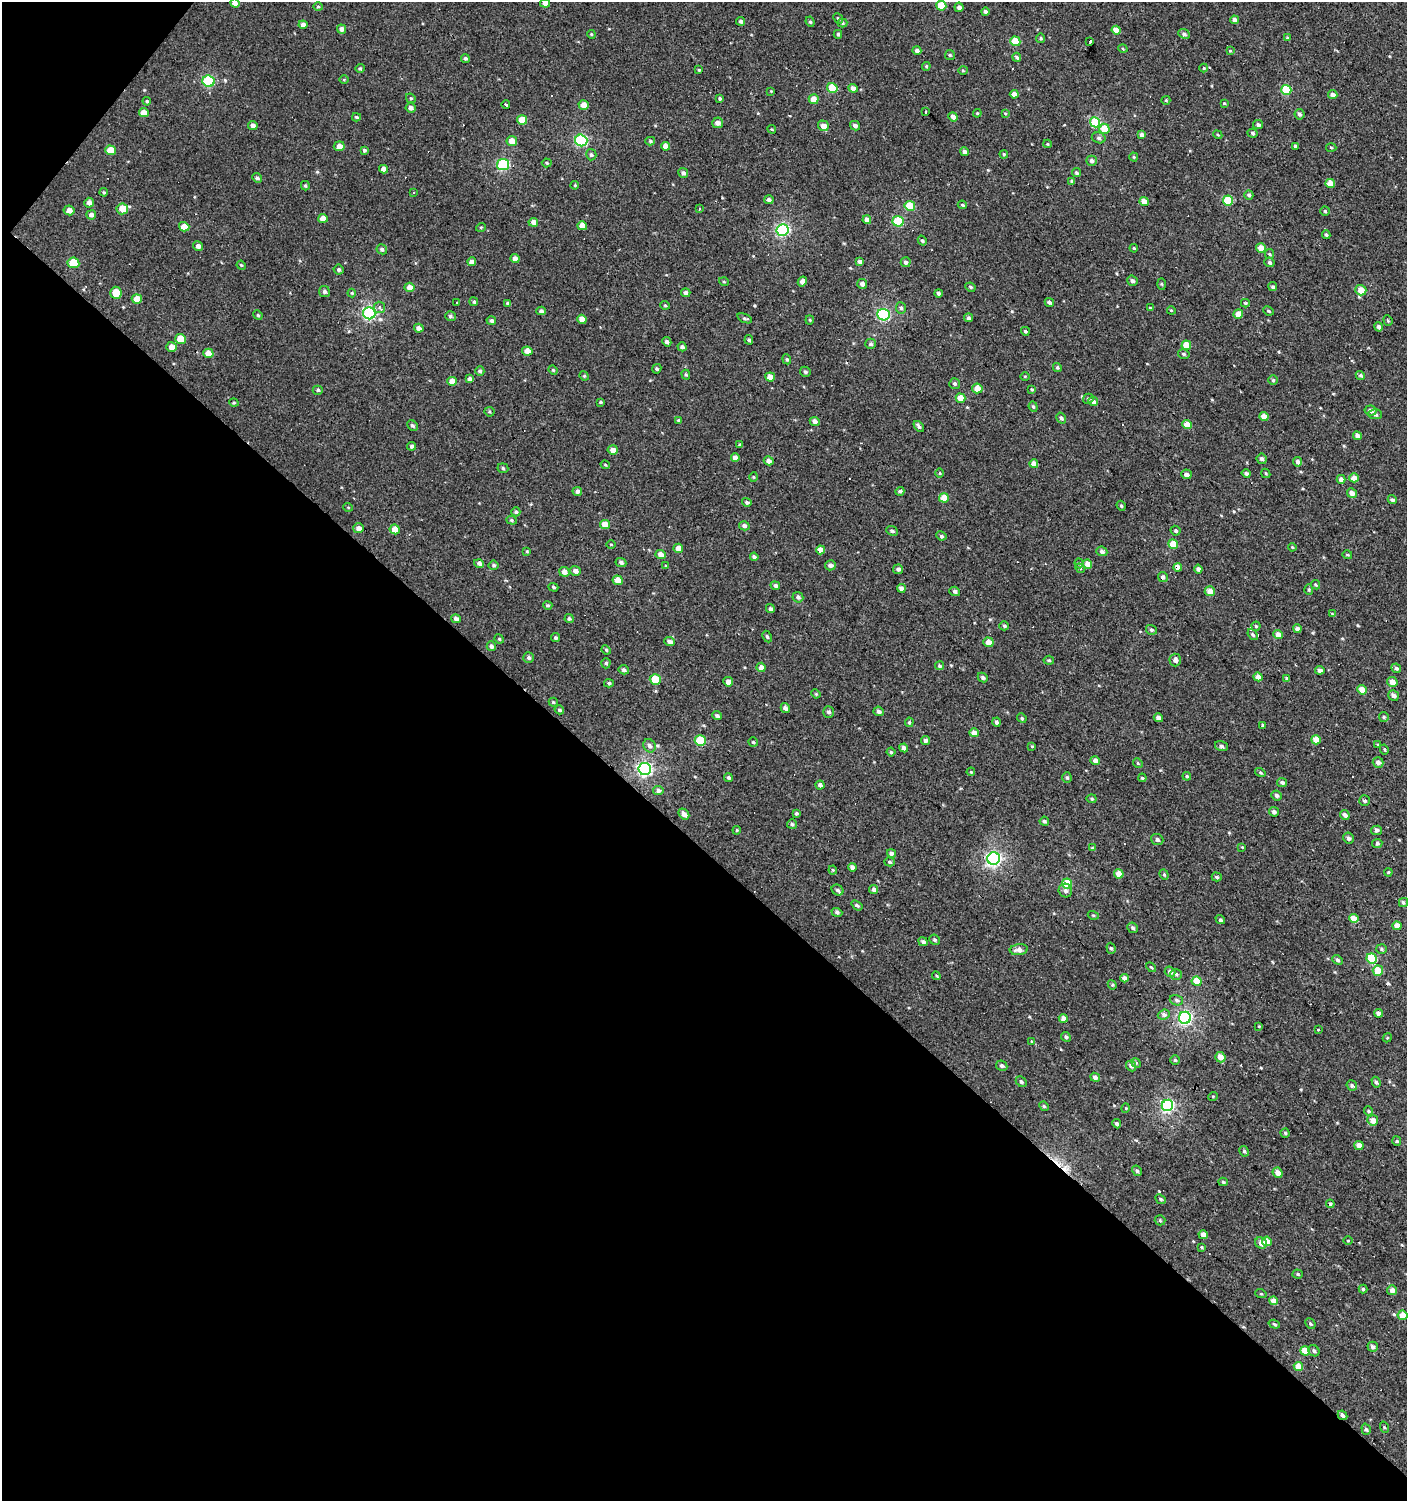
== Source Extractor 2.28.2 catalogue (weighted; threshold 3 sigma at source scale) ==
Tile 9 of 4 x 4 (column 1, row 3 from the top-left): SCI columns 168-1572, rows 1503-3001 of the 6020 x 6000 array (HDU 1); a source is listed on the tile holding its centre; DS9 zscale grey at full resolution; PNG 1409 x 1503 px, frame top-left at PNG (2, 2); each listed source drawn as its Kron ellipse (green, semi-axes under 4 px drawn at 4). Shown black and unused: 44% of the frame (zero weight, under 2 of 3 exposures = <1% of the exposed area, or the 3 px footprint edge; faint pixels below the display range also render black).
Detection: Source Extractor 2.28.2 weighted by HDU 2 'WHT'; one run over the whole footprint, this tile lists its part. Background 9.70e-04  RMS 0.0059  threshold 0.0267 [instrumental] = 3 sigma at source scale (4.5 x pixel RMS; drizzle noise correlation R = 1.50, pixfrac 1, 0.0396/0.0396 arcsec/px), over >= 5 px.
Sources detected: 475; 8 cosmic-ray / hot-pixel residue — neither listed nor drawn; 1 inside a brighter listed object's ellipse — not listed separately; the other 466 listed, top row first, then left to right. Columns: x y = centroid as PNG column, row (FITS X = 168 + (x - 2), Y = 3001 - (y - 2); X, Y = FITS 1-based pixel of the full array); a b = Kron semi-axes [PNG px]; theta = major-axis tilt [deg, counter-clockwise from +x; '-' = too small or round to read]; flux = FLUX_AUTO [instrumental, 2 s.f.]
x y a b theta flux
235 3 5 4 - 5.4
545 3 5 4 - 2.9
941 6 5 4 - 12
318 7 4 4 - 0.76
959 7 4 4 - 1.9
985 11 4 4 - 1.5
838 19 6 4 -48 0.94
1235 20 4 4 - 2.7
741 21 4 4 - 1.4
810 22 5 4 - 0.85
842 23 5 4 - 0.7
303 25 4 4 - 2.8
341 29 5 4 - 2.2
1116 30 5 4 - 5.2
591 34 4 3 - 0.53
838 34 4 3 - 0.87
1184 34 6 4 -25 1.5
1041 38 4 4 - 0.92
1287 38 4 3 - 0.68
1015 41 5 5 - 16
1090 41 3 3 - 6.5
1123 49 5 3 - 0.59
917 51 4 4 - 1.9
1230 51 4 4 - 0.52
950 55 5 5 - 0.83
1017 57 5 3 - 1.3
465 58 4 4 - 1.1
926 66 4 4 - 0.8
360 68 4 4 - 0.74
1204 68 4 4 - 0.62
699 70 4 3 - 0.52
963 70 4 4 - 0.69
344 80 5 3 - 0.57
209 81 6 5 - 44
832 88 5 5 - 18
853 88 5 4 - 3
1286 90 5 5 - 23
771 91 4 4 - 0.44
1014 94 4 4 - 4.1
1333 95 5 4 - 3.1
411 98 5 3 - 0.71
720 98 4 4 - 0.93
814 99 5 4 - 5.3
1166 100 4 4 - 0.62
147 101 4 3 - 0.71
1224 103 3 3 - 0.5
506 105 4 3 - 11
584 105 5 4 - 4.8
411 108 5 4 - 2.1
925 112 3 3 - 1.8
144 113 5 4 - 5.1
977 113 4 4 - 0.67
1005 113 4 3 - 0.59
1299 114 5 5 - 1.5
356 117 4 3 - 1.2
953 117 5 4 - 2.5
522 120 5 4 - 8.9
1095 122 5 5 - 29
718 123 5 5 - 2.7
253 125 5 4 - 2.4
1258 125 5 4 - 1.1
823 126 6 5 - 4.2
855 126 5 4 - 2
772 129 4 3 - 0.51
1104 129 5 5 - 10
1253 133 5 4 - 1.1
1142 135 4 4 - 2.6
1218 135 4 3 - 0.69
1099 138 7 5 -17 1.4
581 140 6 5 - 70
512 141 5 5 - 6
650 141 5 4 - 0.84
1047 144 4 4 - 0.55
339 146 5 4 - 3.3
666 146 4 4 - 4.3
1295 146 3 3 - 1.2
1331 148 5 3 - 0.61
110 150 5 5 - 7.9
364 150 4 4 - 1.1
964 152 4 4 - 2.4
1004 154 4 3 - 0.68
591 155 6 5 - 1.2
1134 157 4 4 - 0.69
1092 161 5 5 - 1.8
547 163 5 4 - 0.74
503 165 6 5 - 55
383 169 4 4 - 3.2
683 173 5 5 - 1.6
1076 173 5 4 - 1.1
257 178 5 4 - 1.3
1072 181 4 3 - 1.1
1330 183 5 4 - 6.6
575 185 4 3 - 0.53
305 186 5 4 - 0.82
104 192 4 3 - 0.67
413 193 3 2 - 0.79
1249 195 5 4 - 1.2
769 200 5 4 - 1.5
1228 200 5 5 - 22
1144 202 4 4 - 6.2
89 203 5 5 - 2.7
962 205 4 3 - 0.67
910 206 5 5 - 15
122 209 6 5 - 9.2
699 209 3 2 - 0.71
69 210 5 5 - 3.8
1325 211 5 4 - 0.74
91 215 5 4 - 2
323 218 5 4 - 6.1
867 220 4 4 - 3.4
898 221 5 5 - 27
533 222 5 4 - 3.9
582 226 5 4 - 5.6
184 227 5 4 - 7.5
481 227 5 3 - 0.6
782 230 6 6 - 85
1326 235 4 3 - 0.86
922 240 5 4 - 0.9
198 246 5 4 - 2.3
1134 248 4 3 - 0.6
1261 248 5 4 - 6.6
382 249 5 5 - 1.4
1269 254 5 4 - 0.85
515 258 4 4 - 2.3
472 262 4 4 - 3
860 262 4 4 - 2.6
906 262 5 5 - 1.4
1269 262 5 4 - 1.1
73 263 6 5 - 18
241 265 5 3 - 0.64
339 270 5 4 - 1.2
802 281 5 4 - 2.7
1132 281 5 5 - 1.4
724 282 5 3 - 0.55
862 284 5 5 - 1.9
1161 284 5 3 - 0.59
409 287 5 4 - 4.2
970 287 5 4 - 0.95
1273 287 4 4 - 0.93
1361 290 6 5 - 6.7
324 292 5 5 - 1.6
116 293 6 5 - 11
352 293 4 4 - 0.56
686 293 4 4 - 1.9
938 293 4 4 - 1.3
137 299 5 4 - 6.6
474 302 4 4 - 1
1049 302 5 4 - 1.3
457 303 3 2 - 0.74
508 303 4 3 - 0.97
1245 303 4 3 - 0.75
665 305 5 4 - 0.67
380 307 5 5 - 1.7
901 308 5 5 - 1.2
1150 308 4 4 - 0.51
1171 310 4 3 - 0.54
541 311 4 4 - 1.5
1268 311 5 3 - 0.76
369 313 6 6 - 89
1238 314 5 4 - 5.2
258 315 5 4 - 0.77
884 315 6 5 - 75
450 316 5 5 - 1.1
745 318 8 3 -22 0.9
968 318 4 4 - 1.3
582 319 5 4 - 5
491 320 4 4 - 1.3
810 320 4 4 - 0.6
1388 320 5 4 - 0.79
1379 327 4 4 - 2.1
419 328 5 4 - 3.2
1025 331 4 3 - 0.84
181 339 5 5 - 9.7
749 340 5 4 - 1
667 342 5 4 - 1.6
871 344 5 5 - 1.3
1186 345 5 4 - 9.7
171 347 5 5 - 4.5
682 347 4 4 - 1.5
527 351 5 4 - 4.3
208 353 5 4 - 6.2
1184 354 6 4 -16 1.1
787 359 5 4 - 0.83
1057 367 4 4 - 0.98
657 369 5 4 - 0.81
553 370 5 4 - 0.62
480 371 4 4 - 1.3
805 372 5 5 - 0.98
686 375 5 4 - 0.91
1360 375 5 4 - 1.3
584 376 5 4 - 0.68
1025 376 5 3 - 0.53
770 377 5 4 - 4
470 379 4 3 - 1.7
1273 380 5 5 - 0.97
452 381 5 4 - 4.9
955 384 5 5 - 1.1
977 388 5 5 - 5.9
1032 389 4 3 - 0.65
318 390 5 4 - 0.99
960 398 5 4 - 7.9
1088 399 5 5 - 1.1
1093 401 5 4 - 2.3
601 402 4 3 - 0.72
234 403 5 3 - 0.54
1033 407 5 4 - 0.85
1371 410 6 5 - 2.2
489 412 5 4 - 0.76
1375 414 7 5 -4 1.6
1264 417 4 4 - 5.7
1061 418 6 4 -58 1.2
679 421 4 3 - 1.1
815 421 5 4 - 2.2
1187 425 5 4 - 7.5
412 426 6 5 - 1.1
919 426 6 3 -52 1.3
1357 436 4 4 - 3.2
740 445 4 3 - 0.8
412 446 4 4 - 1.2
613 450 5 4 - 4.3
735 458 4 4 - 2.8
1262 459 5 5 - 1.6
769 461 5 4 - 2.4
1298 462 5 4 - 1.9
1034 464 4 4 - 5.2
605 465 5 3 - 0.58
503 468 5 4 - 0.97
940 473 4 3 - 0.53
1246 473 4 4 - 1.4
1266 473 5 3 - 0.6
1186 474 5 5 - 2.4
753 477 5 3 - 0.51
1354 478 4 4 - 4.9
1341 479 4 4 - 2.8
577 491 5 4 - 1.7
900 491 5 4 - 1.2
1352 493 5 4 - 3.5
944 498 5 4 - 8.6
1392 500 5 4 - 1.2
747 502 5 4 - 1.2
1121 506 5 4 - 0.76
348 507 5 3 - 0.47
516 512 4 4 - 0.99
512 520 5 4 - 0.8
605 525 5 4 - 6.2
744 526 5 4 - 1.8
358 528 5 5 - 2.7
395 529 5 5 - 5.7
892 531 6 4 -25 1.3
1176 531 5 4 - 1.1
941 536 5 4 - 1
611 544 4 3 - 0.53
1173 544 5 4 - 8.4
1292 547 4 4 - 0.67
678 548 5 4 - 4.7
821 550 4 4 - 5.7
527 551 4 3 - 0.62
1102 551 5 4 - 2
661 555 5 4 - 4.2
1347 555 5 4 - 0.76
754 557 4 4 - 1.4
621 562 5 4 - 1.5
479 563 5 4 - 1.9
1079 563 5 4 - 0.94
1087 564 4 4 - 4.8
494 565 5 5 - 1
830 565 5 5 - 2.1
666 566 4 3 - 0.64
1178 567 4 4 - 3.6
1080 568 5 4 - 0.76
898 569 5 4 - 2.1
1198 569 4 4 - 1.9
575 571 5 5 - 2.5
564 572 5 4 - 3.7
1163 577 5 5 - 1.8
618 580 5 4 - 7.2
1316 585 5 4 - 0.87
775 586 5 4 - 1.5
553 587 5 4 - 0.95
901 588 4 3 - 2.4
1309 590 5 4 - 0.76
955 591 5 4 - 1.3
1210 591 5 5 - 4.9
798 597 5 5 - 1.6
548 605 5 4 - 0.8
770 609 5 4 - 1.4
1332 614 4 4 - 0.55
456 619 5 4 - 2.2
569 619 4 4 - 1.1
1004 626 5 4 - 0.99
1256 626 4 4 - 0.79
1297 629 4 4 - 2.1
1151 630 5 5 - 1.1
1253 634 6 4 -51 0.82
1278 635 5 4 - 4.1
767 637 6 4 -63 0.9
556 638 5 4 - 1
499 639 5 4 - 0.69
670 642 5 4 - 2.3
988 642 5 4 - 5
491 646 5 4 - 1.6
606 650 5 4 - 0.77
528 658 5 5 - 1.4
1049 660 5 4 - 0.9
1175 660 6 5 - 2.4
606 663 5 4 - 1
939 666 4 4 - 1.2
761 667 4 4 - 3.1
1396 668 5 4 - 1.1
624 670 5 4 - 1.4
1320 670 4 4 - 2
1258 677 4 4 - 4.5
983 678 5 4 - 1.2
655 679 5 5 - 20
1287 679 4 4 - 1.1
728 682 5 4 - 3
1392 682 5 5 - 4.5
609 683 5 4 - 0.93
1362 690 5 4 - 5.9
816 694 4 3 - 0.59
1394 695 6 5 - 2
553 702 4 4 - 0.72
785 708 5 4 - 2.2
559 710 5 4 - 1.1
879 711 5 4 - 1.7
828 712 5 5 - 1.5
717 716 5 4 - 1.5
1384 717 5 4 - 0.77
1022 718 5 4 - 0.74
1158 718 5 4 - 2.9
909 722 5 4 - 0.84
997 722 4 4 - 1.6
1263 725 3 3 - 0.92
974 733 4 4 - 3.4
1316 740 5 4 - 9.1
700 741 5 5 - 24
926 741 4 4 - 1.9
753 742 5 4 - 0.77
1378 745 4 4 - 0.74
649 746 7 6 - 1.9
1032 746 4 3 - 0.48
1221 746 7 5 -17 1.3
904 748 4 4 - 1.7
1384 749 5 3 - 0.72
891 752 4 4 - 0.79
1095 761 4 4 - 3.5
1378 762 5 5 - 2.8
1138 763 5 4 - 0.77
645 769 6 6 - 120
971 772 4 3 - 0.46
1260 773 5 4 - 0.75
1187 776 4 4 - 0.72
728 777 4 4 - 1
1067 777 5 4 - 0.92
1142 778 4 3 - 0.64
1282 782 5 4 - 1.3
820 785 4 4 - 2.1
658 791 5 4 - 2
1277 796 5 5 - 1.7
1092 799 5 4 - 0.79
1365 801 5 5 - 1.1
1274 812 5 4 - 1.7
796 813 4 3 - 0.92
684 814 6 4 -48 2.9
1345 815 5 4 - 2.5
1044 821 5 4 - 1.1
792 824 5 5 - 1.1
737 830 4 4 - 0.58
1376 830 5 4 - 1.8
1348 838 5 5 - 1.7
1157 840 6 5 - 1.5
1377 843 5 4 - 1.5
1242 847 4 3 - 0.43
1092 848 4 4 - 0.55
891 853 4 4 - 2
994 859 6 6 - 120
890 862 5 4 - 0.94
852 867 4 4 - 2.3
833 870 4 4 - 0.64
1388 872 4 3 - 0.57
1119 874 5 4 - 6.7
1164 875 5 4 - 0.8
1217 877 5 4 - 1
1067 884 5 5 - 18
874 889 4 4 - 2.5
837 890 6 5 - 1.2
1065 890 7 6 - 1.9
1403 902 5 4 - 1.4
857 905 6 4 -36 0.99
837 912 5 4 - 1.2
1093 915 5 3 - 0.54
1354 918 5 4 - 6.7
1220 920 5 4 - 0.94
1397 926 4 4 - 4.7
1133 928 5 5 - 1.3
935 940 5 5 - 1.1
923 942 5 4 - 1.3
1111 948 5 4 - 0.98
1381 949 5 5 - 0.89
1019 950 9 5 8 3
1372 958 5 5 - 24
1337 960 6 4 -41 1.1
1151 967 6 3 -44 0.67
1378 971 5 5 - 10
1170 972 5 5 - 2.3
1176 974 5 5 - 1
936 976 4 3 - 0.69
1124 978 4 4 - 2.7
1197 981 5 4 - 8.8
1112 985 5 4 - 0.75
1176 1000 7 5 -19 1.4
1379 1013 4 4 - 2.6
1164 1015 6 5 - 2.1
1063 1018 4 4 - 2.9
1185 1018 6 6 - 100
1259 1026 4 3 - 0.41
1319 1029 3 3 - 1.5
1066 1037 5 4 - 1.4
1387 1038 5 3 - 0.6
1031 1042 3 2 - 0.56
1220 1057 5 5 - 4.9
1175 1060 5 4 - 0.81
1136 1063 5 4 - 0.88
1002 1066 6 5 - 1.5
1131 1066 6 4 -48 1.6
1095 1077 5 4 - 2.2
1021 1082 6 4 -45 1.1
1376 1082 5 4 - 1.3
1352 1085 5 5 - 1.4
1213 1096 5 3 - 0.5
1167 1105 6 5 - 84
1044 1106 5 4 - 0.86
1126 1108 5 3 - 0.52
1368 1111 5 4 - 0.86
1373 1120 5 5 - 5.3
1117 1124 5 4 - 1.5
1285 1133 4 4 - 0.79
1397 1141 5 4 - 0.73
1359 1145 5 4 - 4.9
1244 1151 5 4 - 0.91
1137 1171 5 4 - 1
1278 1173 5 4 - 3.8
1223 1182 5 4 - 0.85
1161 1199 5 4 - 1
1330 1204 4 3 - 0.79
1160 1220 5 5 - 0.77
1203 1235 4 4 - 3.2
1267 1241 5 4 - 5
1348 1241 4 3 - 0.47
1261 1243 6 5 - 4.5
1201 1247 4 4 - 0.56
1298 1274 5 4 - 0.75
1363 1289 4 4 - 0.92
1392 1290 5 5 - 2.7
1261 1294 6 3 -19 0.64
1273 1301 4 4 - 4.3
1403 1315 5 4 - 6.8
1274 1324 6 4 -18 0.92
1310 1324 6 4 -46 0.82
1373 1347 5 5 - 2
1305 1351 5 4 - 9.4
1314 1351 6 5 - 1.3
1298 1366 4 4 - 5.8
1342 1415 5 4 - 1.5
1384 1427 6 3 -71 0.53
1366 1429 6 4 -72 1.1
Overlapping masked pixels (flux is a lower limit): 2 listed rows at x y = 1178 567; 1342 1415
Isophote crosses this tile's border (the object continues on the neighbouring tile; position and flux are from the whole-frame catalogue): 2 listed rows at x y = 235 3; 545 3